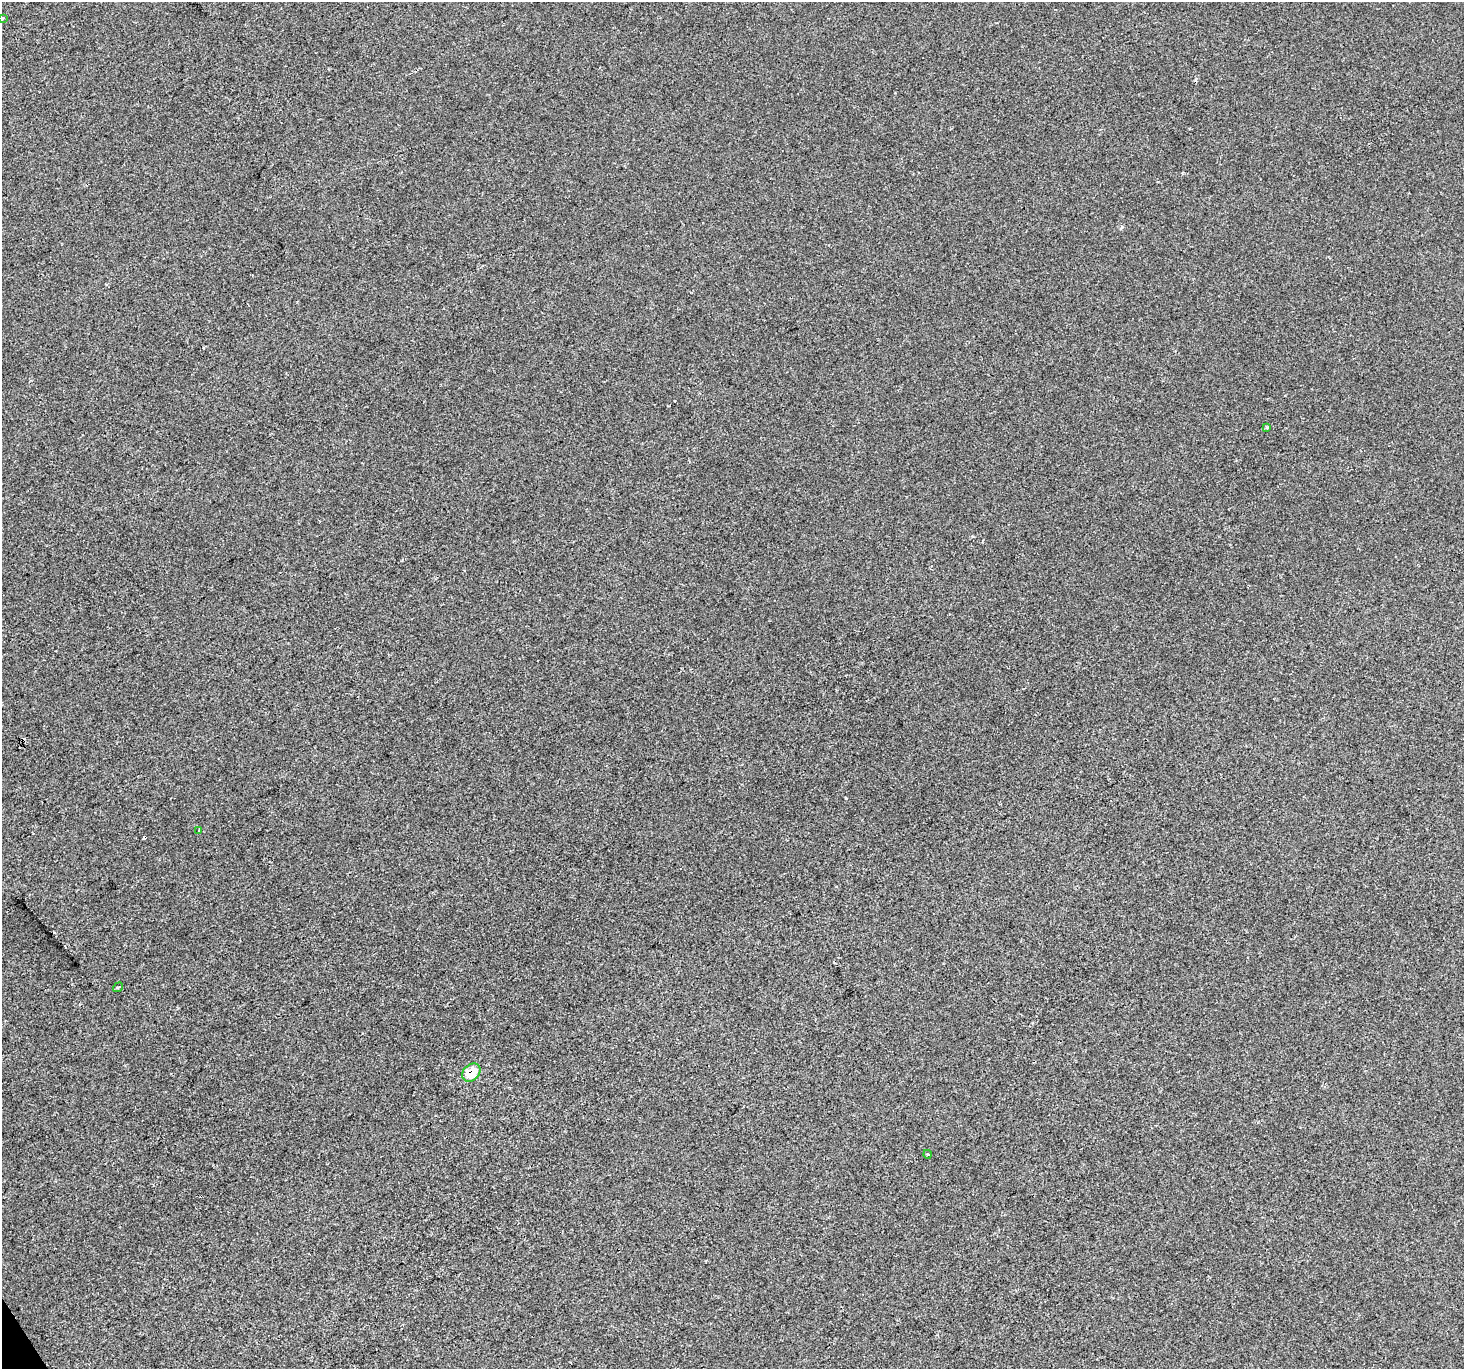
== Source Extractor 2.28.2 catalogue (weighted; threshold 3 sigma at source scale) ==
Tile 7 of 4 x 4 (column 3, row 2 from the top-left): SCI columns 2923-4384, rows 2843-4209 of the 5847 x 5747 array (HDU 1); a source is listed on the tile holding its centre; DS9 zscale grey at full resolution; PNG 1466 x 1371 px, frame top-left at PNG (2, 2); each listed source drawn as its Kron ellipse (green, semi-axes under 4 px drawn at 4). Shown black and unused: <1% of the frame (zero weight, under 2 of 3 exposures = <1% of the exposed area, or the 3 px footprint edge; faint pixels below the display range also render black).
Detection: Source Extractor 2.28.2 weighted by HDU 2 'WHT'; one run over the whole footprint, this tile lists its part. Background -5.57e-04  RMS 0.0045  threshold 0.0202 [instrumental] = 3 sigma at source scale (4.5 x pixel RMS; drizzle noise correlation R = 1.50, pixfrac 1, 0.0396/0.0396 arcsec/px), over >= 5 px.
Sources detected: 9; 3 cosmic-ray / hot-pixel residue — neither listed nor drawn; the other 6 listed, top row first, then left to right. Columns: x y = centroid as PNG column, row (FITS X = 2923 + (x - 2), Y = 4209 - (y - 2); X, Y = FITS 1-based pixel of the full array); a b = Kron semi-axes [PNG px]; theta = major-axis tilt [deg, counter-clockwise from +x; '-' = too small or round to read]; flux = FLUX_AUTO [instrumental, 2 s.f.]
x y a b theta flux
2 19 3 3 - 1.1
1267 427 3 3 - 1
199 830 4 2 - 0.34
118 987 5 3 - 0.51
471 1073 10 8 46 8.7
927 1154 4 3 - 0.41
Overlapping masked pixels (flux is a lower limit): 1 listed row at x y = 471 1073
Isophote crosses this tile's border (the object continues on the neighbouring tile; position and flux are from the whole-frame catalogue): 1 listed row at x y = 2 19